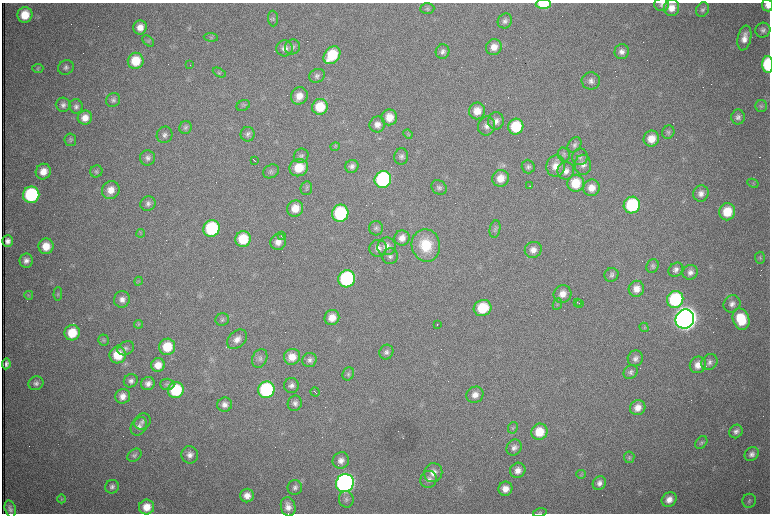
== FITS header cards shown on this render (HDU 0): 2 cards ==
NAXIS1  =                 1536 /fastest changing axis
NAXIS2  =                 1023 /next to fastest changing axis

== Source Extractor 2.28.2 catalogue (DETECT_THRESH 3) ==
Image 1536 x 1023 px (HDU 0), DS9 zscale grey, zoomed out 1/2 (1 PNG px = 2 x 2 image px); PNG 772 x 516 px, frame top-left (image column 1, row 1022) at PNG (2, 3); each listed source drawn as its Kron ellipse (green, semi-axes under 4 px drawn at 4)
Background 979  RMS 15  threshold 45.3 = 3 sigma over >= 5 px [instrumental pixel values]
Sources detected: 258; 74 cannot appear on this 1/2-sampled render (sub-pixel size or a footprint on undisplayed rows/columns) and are neither listed nor drawn; the other 184 listed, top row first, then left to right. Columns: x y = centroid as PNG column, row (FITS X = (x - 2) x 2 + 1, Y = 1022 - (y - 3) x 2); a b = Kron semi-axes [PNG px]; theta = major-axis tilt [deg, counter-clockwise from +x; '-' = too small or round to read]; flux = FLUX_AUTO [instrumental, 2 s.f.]
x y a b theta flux
543 4 7 4 1 1.0e+05
662 4 7 7 - 1.1e+04
767 5 6 5 - 2.0e+04
427 8 7 5 2 6.8e+03
671 8 8 7 - 3.5e+04
703 10 7 6 - 9.4e+03
25 15 8 7 - 6.6e+04
273 19 8 5 -86 6.9e+03
505 21 8 7 - 1.2e+04
140 27 7 6 - 3.1e+04
763 30 8 7 - 1.2e+04
211 37 7 3 -5 4.6e+03
744 38 12 6 78 3.0e+04
148 41 6 4 -40 5.4e+03
292 47 8 7 - 1.0e+04
494 47 8 7 - 2.9e+04
285 48 8 8 - 1.9e+04
443 52 7 6 - 1.3e+04
622 52 7 7 - 1.7e+04
332 55 10 7 52 1.3e+05
136 61 8 7 - 8.9e+04
768 64 8 5 -89 2.0e+05
190 65 2 1 - 9.9e+04
66 67 8 7 - 1.1e+04
38 68 6 3 3 4.4e+03
219 73 7 4 -27 5.3e+03
317 76 8 6 23 9.9e+03
591 81 9 8 - 1.6e+04
299 96 9 8 - 3.6e+04
113 100 7 6 - 1.0e+04
63 105 7 7 - 1.2e+04
76 106 7 6 - 1.1e+04
243 106 7 5 28 6.1e+03
761 106 6 6 - 6.9e+03
320 107 8 7 - 9.4e+04
477 111 8 8 - 4.3e+04
389 117 8 8 - 4.4e+04
738 117 7 7 - 1.3e+04
85 118 7 7 - 2.9e+04
496 121 8 8 - 1.9e+04
377 124 8 7 - 2.3e+04
486 126 9 8 - 1.9e+04
516 127 8 7 - 1.3e+05
185 128 6 6 - 8.0e+03
668 132 7 6 - 7.1e+03
248 134 7 7 - 1.1e+04
408 134 5 2 - 2.0e+03
165 135 8 7 - 1.3e+04
651 139 8 7 - 4.4e+04
70 140 6 6 - 6.5e+03
575 145 8 6 54 1.1e+04
335 146 5 2 - 2.6e+03
564 155 7 6 - 7.5e+03
301 156 7 7 - 9.4e+03
401 156 8 7 - 1.1e+04
580 157 8 7 - 1.4e+04
147 158 7 7 - 1.3e+04
254 161 3 1 - 1.0e+04
583 165 10 8 -89 1.9e+04
352 166 7 6 - 1.3e+04
556 166 10 9 - 3.8e+04
528 167 7 6 - 9.2e+03
299 168 9 8 - 7.4e+04
96 171 6 6 - 6.0e+03
271 171 8 6 31 9.4e+03
566 171 9 8 - 2.0e+04
43 172 8 7 - 3.8e+04
500 178 8 8 - 4.4e+04
383 179 8 8 - 4.9e+05
576 183 8 8 - 8.6e+04
753 183 6 3 -28 3.9e+03
530 186 2 1 - 2.2e+03
439 187 8 6 -39 1.0e+04
306 188 7 6 - 6.6e+03
591 188 8 8 - 3.5e+04
111 190 9 8 - 3.9e+04
701 194 8 7 - 2.0e+04
31 195 8 8 - 3.8e+05
148 204 8 7 - 1.3e+04
632 205 8 8 - 2.6e+05
295 208 8 8 - 4.8e+04
727 212 8 8 - 8.5e+04
340 213 9 8 - 2.8e+05
212 228 8 8 - 2.9e+05
376 228 7 7 - 9.8e+03
495 229 9 5 80 8.6e+03
141 233 4 2 - 3.2e+03
281 236 2 2 - 4.1e+03
402 238 8 7 - 2.5e+04
243 239 8 7 - 1.1e+05
8 241 6 5 - 1.7e+04
278 242 8 7 - 2.5e+04
426 245 16 14 -79 1.2e+05
46 246 8 7 - 5.2e+04
387 246 9 8 - 2.6e+04
378 248 9 8 - 2.3e+04
533 250 8 8 - 2.4e+04
390 256 8 7 - 1.2e+04
760 258 6 5 - 5.8e+03
26 261 7 6 - 1.7e+04
652 266 7 6 - 7.9e+03
676 270 8 6 38 1.4e+04
690 272 8 7 - 1.6e+04
611 275 7 6 - 9.9e+03
347 279 8 8 - 4.5e+05
138 281 4 2 - 3.2e+03
636 289 8 7 - 3.0e+04
58 294 7 3 87 5.0e+03
563 294 9 8 - 2.9e+04
29 295 4 4 - 4.2e+03
122 299 8 8 - 1.9e+04
675 299 8 8 - 2.8e+05
577 302 2 1 - 2.7e+03
557 304 6 3 65 5.1e+03
579 304 2 1 - 2.0e+03
732 304 9 8 - 1.8e+04
483 308 9 8 - 1.2e+05
332 318 8 7 - 3.8e+04
685 319 10 9 - 4.9e+06
741 319 11 8 -70 1.1e+05
222 320 7 6 - 7.9e+03
139 324 4 3 - 3.3e+03
437 325 2 1 - 2.5e+03
644 327 5 3 - 3.4e+03
72 333 8 7 - 8.3e+04
237 339 11 8 43 2.4e+04
103 340 5 5 - 5.3e+03
167 347 8 8 - 9.4e+04
126 348 9 6 26 1.1e+04
386 352 7 6 - 1.2e+04
118 355 8 8 - 9.6e+04
292 357 8 7 - 4.0e+04
260 358 10 7 65 1.3e+04
635 358 8 7 - 1.4e+04
309 360 7 7 - 1.2e+04
709 362 8 7 - 1.4e+04
6 364 5 4 - 1.1e+04
158 365 7 6 - 3.8e+04
698 365 8 8 - 3.1e+04
631 372 7 6 - 1.1e+04
348 374 7 5 60 7.0e+03
131 381 7 6 - 1.2e+04
36 383 8 6 24 1.2e+04
148 384 7 6 - 1.7e+04
167 384 7 5 -3 7.5e+03
291 385 7 7 - 1.4e+04
176 390 8 8 - 2.0e+05
266 390 8 8 - 3.6e+05
315 392 4 1 - 3.2e+03
475 395 9 8 - 2.5e+04
123 396 7 7 - 2.5e+04
295 403 8 7 - 1.3e+04
225 404 7 7 - 1.9e+04
638 408 8 7 - 3.0e+04
142 422 9 7 45 1.2e+04
139 426 10 7 56 1.6e+04
513 428 6 5 - 5.3e+03
736 431 7 6 - 1.3e+04
539 432 8 8 - 7.0e+04
701 443 7 5 49 6.7e+03
514 448 8 7 - 1.5e+04
752 454 7 6 - 1.5e+04
134 455 8 6 38 8.3e+03
190 455 8 8 - 2.0e+04
629 457 5 5 - 6.0e+03
341 460 8 8 - 2.2e+04
518 470 8 7 - 2.4e+04
433 473 9 9 - 2.9e+04
581 474 5 4 - 4.6e+03
428 479 9 8 - 1.6e+04
345 483 9 8 - 1.6e+06
599 483 7 6 - 1.6e+04
112 487 7 6 - 1.2e+04
295 488 7 7 - 1.2e+04
505 489 7 7 - 2.8e+04
247 495 7 6 - 2.8e+04
61 499 4 3 - 3.8e+03
346 499 8 7 - 1.1e+04
669 500 8 7 - 2.8e+04
749 501 7 6 - 8.7e+03
147 507 7 7 - 4.8e+04
288 507 10 7 -79 2.6e+04
10 509 9 5 -75 1.3e+04
540 513 7 4 13 4.8e+03
At the frame edge (FLAGS 8, measured only in part): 5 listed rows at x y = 543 4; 662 4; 767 5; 768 64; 540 513
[74 sub-pixel or undisplayed-footprint detections neither listed nor drawn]